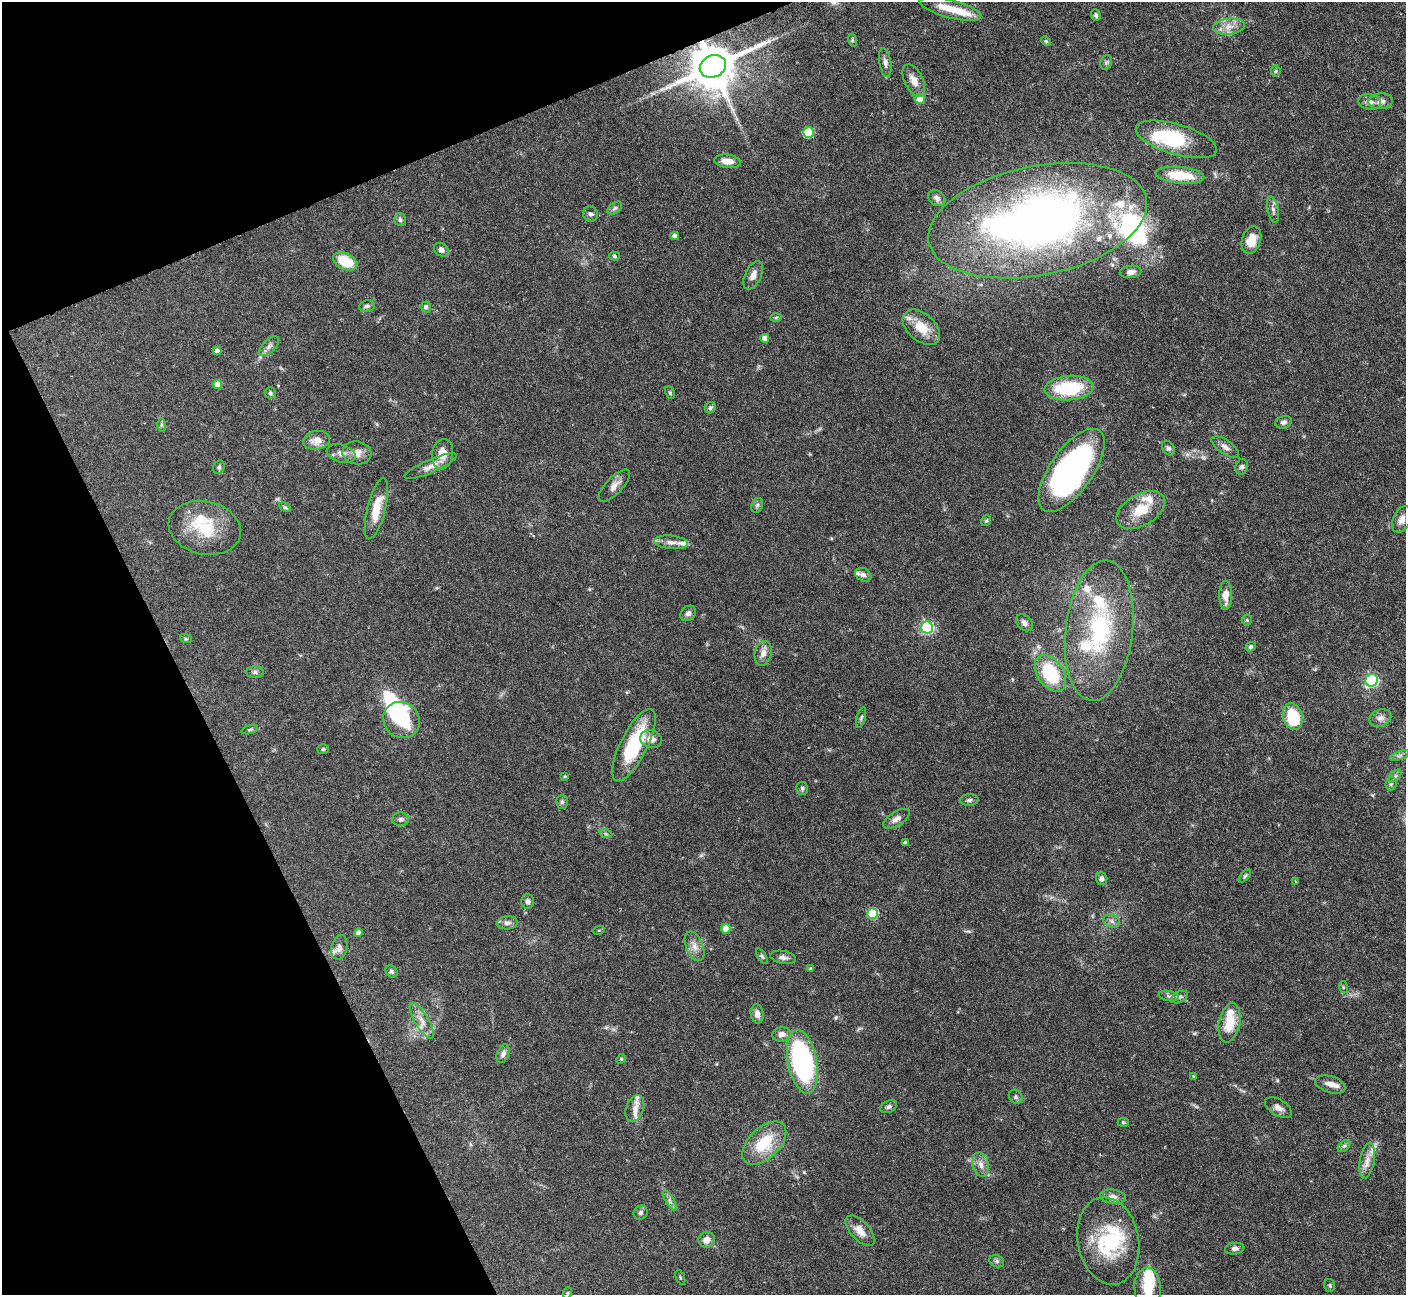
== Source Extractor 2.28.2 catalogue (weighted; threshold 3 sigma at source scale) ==
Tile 5 of 4 x 4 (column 1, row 2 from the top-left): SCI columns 1-1404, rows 2870-4162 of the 5616 x 5604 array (HDU 1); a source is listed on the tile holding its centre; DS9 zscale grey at full resolution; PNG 1408 x 1297 px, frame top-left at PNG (2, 2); each listed source drawn as its Kron ellipse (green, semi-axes under 4 px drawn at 4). Shown black and unused: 21% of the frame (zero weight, under 4 of 7 exposures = <1% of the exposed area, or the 3 px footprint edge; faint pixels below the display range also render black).
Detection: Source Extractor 2.28.2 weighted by HDU 2 'WHT'; one run over the whole footprint, this tile lists its part. Background 0.0658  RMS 0.0029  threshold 0.0118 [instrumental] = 3 sigma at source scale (4.09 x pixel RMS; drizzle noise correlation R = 1.36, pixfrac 0.8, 0.05/0.05 arcsec/px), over >= 5 px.
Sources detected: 168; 4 inside a brighter object's white glare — neither listed nor drawn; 20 inside a brighter listed object's ellipse — not listed separately; the other 144 listed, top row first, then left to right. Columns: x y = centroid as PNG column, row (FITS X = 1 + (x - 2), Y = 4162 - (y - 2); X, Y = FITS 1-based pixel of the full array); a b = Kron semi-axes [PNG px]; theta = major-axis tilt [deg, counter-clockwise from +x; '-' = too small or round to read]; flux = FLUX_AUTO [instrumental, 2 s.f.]
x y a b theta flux
950 9 32 9 -15 5.8
1096 15 6 4 -73 0.6
1229 27 16 8 7 2.5
852 40 6 4 -72 0.33
1046 41 5 4 - 0.31
1106 62 7 5 70 0.54
885 63 14 6 -80 1.1
713 66 13 11 22 1300
1276 71 5 5 - 0.38
914 80 17 9 -63 2.4
920 99 5 5 - 4.9
1381 101 12 8 4 1.3
1370 102 11 7 -11 1.5
808 132 5 5 - 14
1176 139 42 15 -17 20
727 161 13 6 -8 2.5
1180 175 24 8 -5 8.5
937 198 9 7 -37 0.99
615 208 8 5 36 0.67
1273 210 13 5 -78 0.98
591 214 8 7 - 0.86
400 220 6 5 - 0.67
1038 221 111 54 11 180
675 236 4 4 - 1.2
1251 240 14 9 71 3.8
441 250 8 6 -36 1
614 256 5 4 - 0.38
345 261 13 8 -26 7.7
1131 272 11 6 6 1.4
753 275 15 8 65 2
367 306 7 6 - 0.81
426 307 5 5 - 0.86
776 318 6 4 2 0.35
921 327 22 13 -41 5.6
765 338 4 4 - 1.7
269 346 12 6 46 1.1
217 351 4 4 - 1.1
217 384 4 4 - 3
1069 388 24 12 5 16
270 393 5 5 - 0.46
670 393 7 4 -64 0.39
710 408 6 5 - 0.5
1284 422 8 6 14 0.78
161 425 6 4 90 0.43
317 440 13 9 10 2.8
1225 447 16 7 -34 1.4
1168 448 8 6 -57 0.69
341 453 15 8 -16 1.7
357 453 14 11 -9 2.5
443 454 15 10 82 3.8
431 466 28 6 23 2.4
219 467 7 5 75 0.59
1242 467 8 6 74 0.71
1071 470 48 21 55 76
614 486 21 8 46 2
757 505 8 5 67 0.56
285 507 6 4 -29 0.4
376 509 31 9 76 5.6
1141 510 26 15 30 6.8
1402 519 14 8 66 1.7
986 521 6 4 53 0.38
205 528 36 26 -13 13
671 542 17 6 -5 1.8
863 575 8 6 -31 0.95
1226 595 14 6 -90 2.9
688 613 8 7 - 0.92
1247 620 5 5 - 0.4
1024 623 9 7 -47 1.1
927 628 6 6 - 38
1099 631 70 33 83 35
186 639 6 3 -18 0.32
1251 647 5 4 - 0.57
763 653 12 8 75 1.8
255 672 9 6 0 0.75
1051 673 20 13 -56 18
1372 680 6 6 - 40
1293 716 14 9 -73 12
861 718 11 4 74 0.49
1380 718 11 8 21 1.4
402 720 19 17 -40 15
250 730 8 3 19 0.41
651 739 11 9 -16 1.8
634 745 40 13 63 18
323 749 6 5 - 0.42
1400 756 10 3 21 0.57
565 776 4 3 - 0.26
1395 776 7 4 45 0.55
1391 784 6 5 - 0.57
802 788 6 5 - 0.51
969 800 9 6 2 0.68
562 802 7 5 89 0.57
400 819 8 7 - 0.85
897 819 15 7 31 1.5
606 834 6 4 -19 0.45
906 843 4 4 - 0.86
1245 876 8 4 46 0.47
1102 879 6 5 - 0.92
1295 881 4 2 - 0.18
528 901 7 6 - 0.81
873 914 5 5 - 18
1112 921 8 6 -19 1
507 923 10 6 2 1.2
726 929 5 5 - 4.6
599 930 6 3 18 0.28
358 933 4 4 - 1.4
694 946 15 8 -67 2
339 947 12 7 77 1.4
762 956 9 4 -56 0.46
783 957 13 6 -11 1.2
811 969 4 3 - 0.7
391 971 7 5 -44 0.58
1343 987 6 4 -72 0.35
1169 996 10 5 -10 0.74
1180 997 9 5 26 0.66
757 1014 9 6 -82 1.5
422 1021 20 7 -59 2.4
1229 1023 20 10 79 6.2
781 1034 9 7 7 1.6
503 1054 10 6 68 1.2
621 1059 5 4 - 0.3
802 1062 32 14 -79 57
1193 1076 3 3 - 0.18
1330 1084 16 8 -18 2.1
1016 1097 7 6 - 0.67
889 1107 8 6 26 0.72
635 1108 13 8 69 1.8
1278 1108 15 8 -32 1.6
1123 1122 5 4 - 0.35
764 1143 27 15 44 11
1344 1146 7 4 43 0.56
1367 1160 18 7 79 2.5
981 1165 12 8 -78 1.8
1113 1197 13 7 -8 1.5
670 1201 11 3 -61 0.85
641 1213 7 6 - 0.7
860 1231 19 9 -47 3
707 1240 8 8 - 2
1108 1241 44 30 -79 20
1235 1249 10 5 8 0.88
997 1261 8 6 -22 0.61
680 1278 8 2 -69 0.26
1330 1285 6 5 - 0.44
1148 1289 21 13 -86 6.3
567 1293 6 3 70 0.27
Overlapping masked pixels (flux is a lower limit): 1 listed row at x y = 713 66
Isophote crosses this tile's border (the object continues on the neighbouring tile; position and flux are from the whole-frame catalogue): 1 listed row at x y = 1148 1289